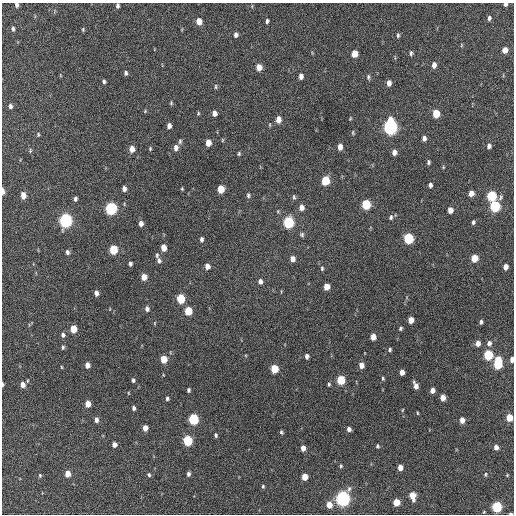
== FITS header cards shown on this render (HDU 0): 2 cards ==
NAXIS1  =                  512 / Axis length
NAXIS2  =                  512 / Axis length

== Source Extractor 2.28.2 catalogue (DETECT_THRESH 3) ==
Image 512 x 512 px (HDU 0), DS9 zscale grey, 1 PNG px = 1 image px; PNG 516 x 516 px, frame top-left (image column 1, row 512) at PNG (2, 3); no overlay
Background 508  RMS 15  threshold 44.2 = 3 sigma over >= 5 px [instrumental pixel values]
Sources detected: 159; all 159 listed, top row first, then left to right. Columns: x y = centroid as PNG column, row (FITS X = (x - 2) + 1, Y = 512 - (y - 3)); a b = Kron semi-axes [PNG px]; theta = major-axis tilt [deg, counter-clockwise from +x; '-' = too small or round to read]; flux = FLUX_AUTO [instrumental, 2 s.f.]
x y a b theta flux
505 4 4 3 - 2700
17 5 5 4 - 3100
117 6 5 4 - 2400
489 18 6 4 82 2600
199 21 6 5 - 11000
267 21 5 3 - 2000
13 29 6 4 -83 2000
83 29 5 4 - 1200
236 35 5 4 - 3200
398 35 5 3 - 1700
461 45 5 3 - 960
505 50 6 5 - 8300
411 53 6 4 87 1800
354 54 6 5 - 14000
434 65 6 4 83 5600
259 67 6 5 - 9600
126 73 5 4 - 2200
60 75 5 3 - 790
301 76 5 4 - 4500
368 77 7 4 90 1800
104 81 5 4 - 1900
389 83 6 4 84 5400
216 87 7 3 90 1400
171 103 5 4 - 1100
10 106 6 4 -81 2700
145 111 5 4 - 1000
198 113 5 4 - 1100
214 113 5 4 - 5200
436 114 6 5 - 23000
350 118 5 3 - 890
278 119 6 5 - 8400
270 125 5 3 - 910
169 126 5 4 - 4100
390 127 7 6 - 290000
353 133 6 4 -73 1200
38 134 5 4 - 1200
424 138 6 4 83 3500
222 140 5 3 - 950
180 141 7 4 88 1900
208 142 6 4 89 9000
489 146 6 5 - 3100
176 147 6 5 - 4800
340 147 6 4 -90 6500
132 149 6 5 - 8000
150 149 4 4 - 1100
30 150 6 4 73 1200
394 152 6 4 83 5100
239 153 5 4 - 1400
428 162 5 4 - 1900
443 167 5 3 - 920
325 181 6 5 - 32000
430 185 5 4 - 2900
124 188 5 4 - 4300
182 189 3 3 - 920
221 189 6 5 - 19000
3 191 6 3 -88 5500
471 193 5 4 - 7500
23 195 6 4 -86 10000
248 195 7 5 85 2000
492 196 6 5 - 59000
294 197 7 4 -77 1600
500 197 8 5 57 2100
75 199 5 4 - 2600
366 204 6 5 - 49000
495 206 6 6 - 80000
301 207 7 5 88 5800
111 208 6 5 - 130000
450 210 5 4 - 7100
391 217 6 5 - 2100
65 220 7 6 - 220000
288 222 6 5 - 89000
473 222 5 3 - 1800
141 223 6 5 - 4700
302 234 6 6 - 1900
408 238 6 5 - 71000
202 239 6 4 84 2400
163 248 5 4 - 11000
113 250 6 5 - 36000
67 252 6 4 -84 2500
157 255 7 5 85 1800
474 258 6 5 - 19000
292 259 6 5 - 5700
159 261 8 5 -69 3000
130 264 4 4 - 2500
207 266 5 5 - 6100
506 267 5 4 - 6300
322 268 6 4 89 1500
144 277 6 5 - 9200
260 281 6 5 - 4100
326 287 5 5 - 9300
96 293 5 4 - 4100
181 299 6 5 - 39000
147 309 6 5 - 3200
188 311 6 5 - 27000
411 320 5 4 - 9000
481 322 5 4 - 2300
400 328 6 4 55 1500
73 329 5 5 - 18000
63 335 5 4 - 2700
373 337 5 4 - 8400
478 343 6 5 - 6600
489 343 7 6 - 4400
63 347 6 4 89 1600
390 350 4 4 - 1600
488 355 6 5 - 52000
307 356 5 4 - 3400
164 359 5 5 - 18000
512 360 5 3 - 5200
498 363 9 5 85 58000
87 365 5 4 - 5800
361 365 5 4 - 6800
61 367 4 3 - 780
274 369 6 5 - 27000
402 372 5 4 - 6600
383 378 5 4 - 1300
133 380 5 3 - 1900
341 380 6 5 - 40000
3 384 4 3 - 1800
329 384 5 4 - 1400
23 385 5 5 - 7300
416 386 6 4 -72 6500
188 390 4 4 - 1900
432 390 5 4 - 5000
128 393 4 3 - 760
167 398 5 4 - 2000
442 398 5 4 - 10000
88 404 5 4 - 11000
134 408 5 4 - 2500
402 410 5 3 - 770
417 413 4 2 - 830
509 418 5 4 - 19000
193 419 6 5 - 79000
96 420 5 4 - 4200
462 420 5 4 - 7600
145 428 5 4 - 6400
349 429 4 4 - 3600
281 432 5 4 - 1400
216 435 5 4 - 1900
188 440 6 5 - 59000
114 445 4 4 - 4800
377 446 4 3 - 1500
496 447 5 4 - 5400
303 448 5 4 - 7100
341 466 5 3 - 1200
400 467 5 4 - 7700
68 474 5 4 - 9900
188 474 5 4 - 2500
485 474 6 4 86 1200
40 475 5 4 - 1200
149 475 5 4 - 1600
507 475 3 3 - 850
305 477 5 4 - 12000
263 486 5 4 - 1300
412 496 7 5 -78 13000
343 498 6 6 - 330000
396 502 5 5 - 17000
329 505 6 5 - 9900
497 507 5 5 - 75000
510 513 3 2 - 1500
At the frame edge (FLAGS 8, measured only in part): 8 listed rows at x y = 505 4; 17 5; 117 6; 3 191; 512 360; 3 384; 509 418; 510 513